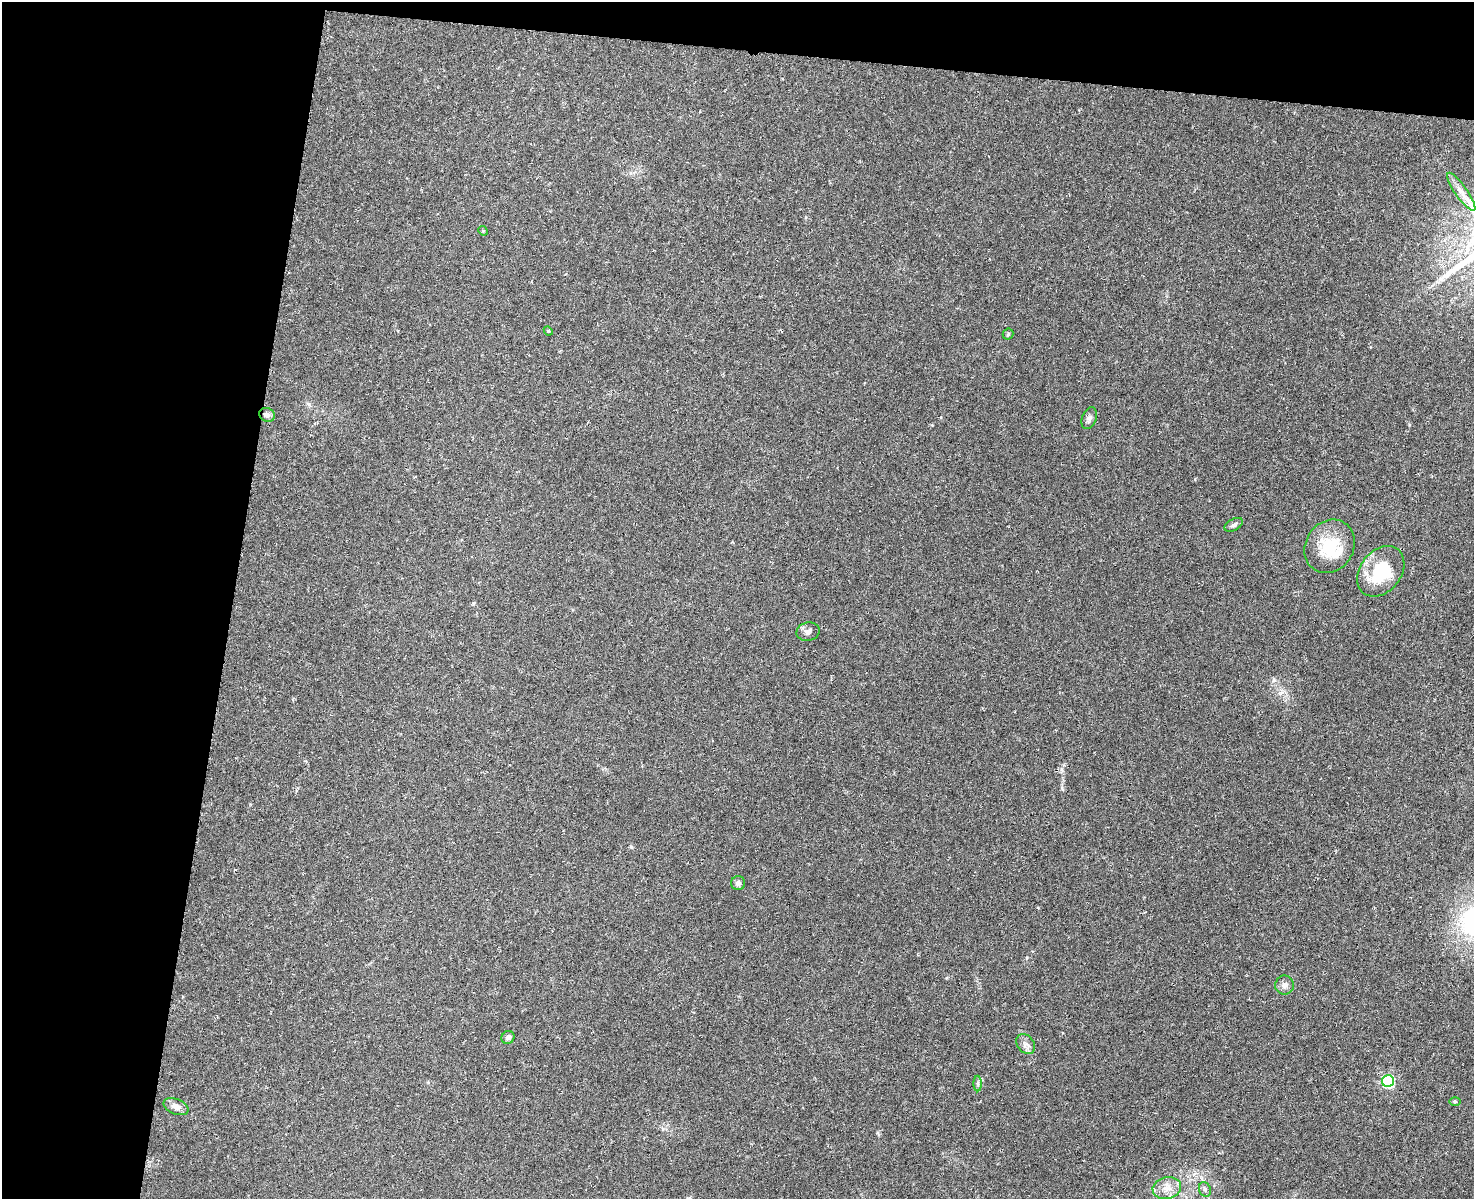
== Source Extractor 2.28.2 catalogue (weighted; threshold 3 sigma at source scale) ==
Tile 1 of 3 x 2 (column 1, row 1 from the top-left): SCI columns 5-1476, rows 1478-2674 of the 4422 x 2925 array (HDU 1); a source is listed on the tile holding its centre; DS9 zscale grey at full resolution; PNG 1476 x 1201 px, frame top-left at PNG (2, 2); each listed source drawn as its Kron ellipse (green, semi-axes under 4 px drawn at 4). Shown black and unused: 20% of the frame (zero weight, under 3 of 6 exposures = <1% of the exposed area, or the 3 px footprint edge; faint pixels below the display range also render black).
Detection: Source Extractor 2.28.2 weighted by HDU 2 'WHT'; one run over the whole footprint, this tile lists its part. Background 0.0739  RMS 0.0063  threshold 0.0256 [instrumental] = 3 sigma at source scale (4.09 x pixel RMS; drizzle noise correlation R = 1.36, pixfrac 0.8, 0.0396/0.0396 arcsec/px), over >= 5 px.
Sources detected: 21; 1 inside a brighter listed object's ellipse — not listed separately; the other 20 listed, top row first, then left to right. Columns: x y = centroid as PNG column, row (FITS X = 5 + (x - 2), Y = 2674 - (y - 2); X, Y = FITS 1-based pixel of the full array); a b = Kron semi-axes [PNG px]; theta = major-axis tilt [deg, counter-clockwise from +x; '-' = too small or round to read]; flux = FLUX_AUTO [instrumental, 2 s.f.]
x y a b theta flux
1461 192 23 6 -55 5
483 231 5 4 - 0.7
548 331 4 4 - 0.63
1008 334 5 5 - 0.92
267 415 8 6 -22 1.8
1089 418 11 7 68 2.1
1234 525 10 5 29 1.8
1330 546 28 24 56 23
1381 571 28 20 52 30
808 632 11 9 12 2.4
738 883 7 7 - 1.7
1284 985 9 9 - 2.8
508 1037 7 6 - 2.1
1026 1044 11 8 -52 2.8
1388 1081 6 6 - 68
978 1084 8 4 -90 1.3
1455 1101 6 4 -1 0.62
176 1107 13 7 -22 4.2
1167 1188 14 11 14 6.2
1205 1189 7 5 -69 1.5
Unlisted compact peaks at least as high as the median listed source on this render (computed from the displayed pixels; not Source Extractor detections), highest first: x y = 1062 788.